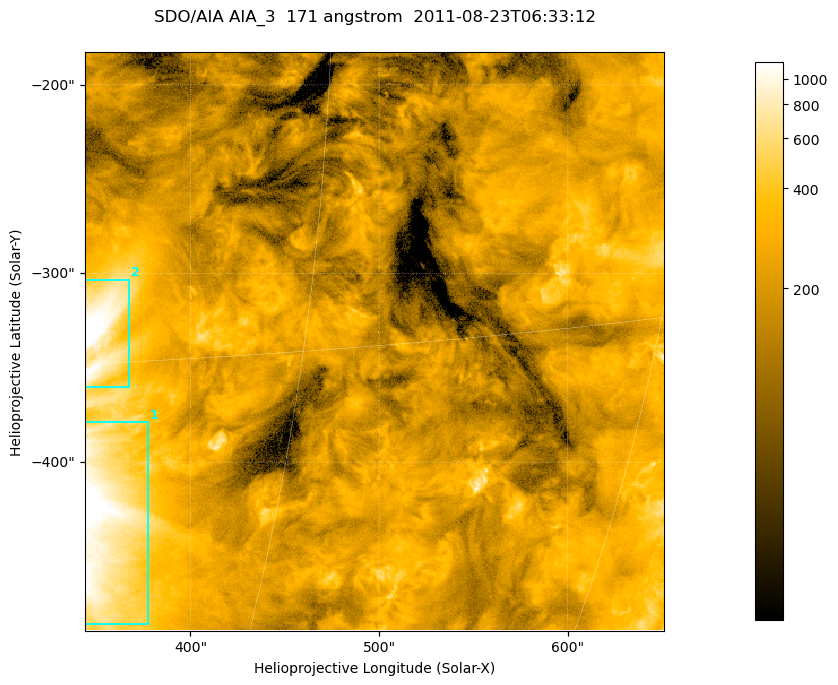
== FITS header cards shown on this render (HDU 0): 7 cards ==
TELESCOP= 'SDO/AIA '
INSTRUME= 'AIA_3   '
WAVELNTH=                  171
WAVEUNIT= 'angstrom'
DATE-OBS= '2011-08-23T06:33:12.34'
CTYPE1  = 'HPLN-TAN'
CTYPE2  = 'HPLT-TAN'

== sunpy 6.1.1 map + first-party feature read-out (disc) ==
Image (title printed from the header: SDO/AIA AIA_3  171 angstrom  2011-08-23T06:33:12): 512 x 512 px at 0.599 arcsec/px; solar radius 949 arcsec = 1582 px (partial field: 3.3% of the solar disc is inside the frame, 100% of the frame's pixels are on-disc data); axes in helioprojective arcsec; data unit not stated in the header (colour bar unlabelled)
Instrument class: DISC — disc imager (sunpy class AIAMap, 171 A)
Bright regions (active regions / flare kernels): reference = the on-disc median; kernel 5 px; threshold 5 sigma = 437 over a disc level ~208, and >= 1.15x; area >= 262 px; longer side >= 6 px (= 3.6 arcsec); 2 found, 2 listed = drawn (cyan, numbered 1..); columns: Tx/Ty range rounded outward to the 2 arcsec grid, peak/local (2 s.f.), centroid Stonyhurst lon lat
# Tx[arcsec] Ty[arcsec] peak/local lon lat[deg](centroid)
1 344..378 -486..-378 7.8 +23 -21
2 344..368 -362..-302 7 +22 -14